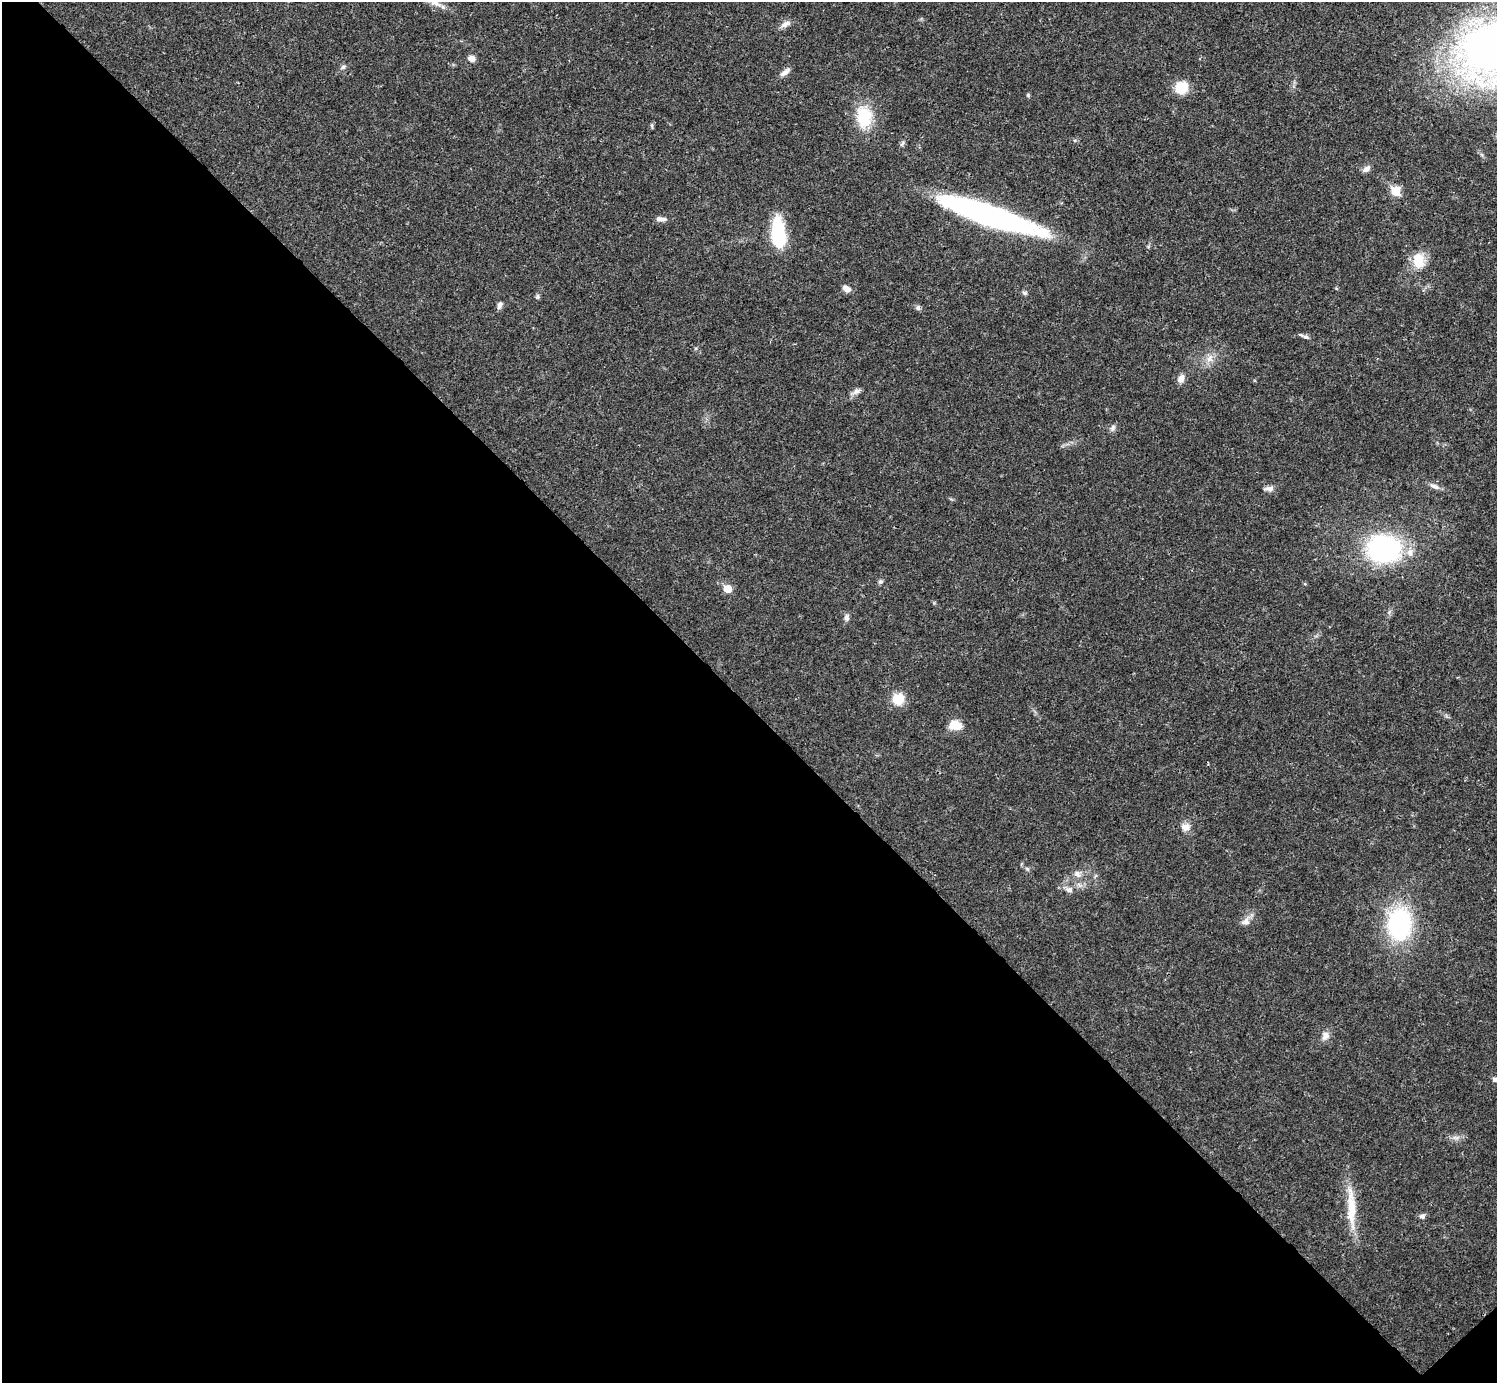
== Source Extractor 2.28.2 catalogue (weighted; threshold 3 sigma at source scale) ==
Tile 14 of 4 x 4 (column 2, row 4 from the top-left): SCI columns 1495-2989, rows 158-1538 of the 5981 x 5981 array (HDU 1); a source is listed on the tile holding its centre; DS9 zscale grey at full resolution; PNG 1499 x 1385 px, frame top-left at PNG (2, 2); no overlay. Shown black and unused: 49% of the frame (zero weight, under 3 of 4 exposures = <1% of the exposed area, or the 3 px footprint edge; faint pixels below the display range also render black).
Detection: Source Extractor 2.28.2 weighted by HDU 2 'WHT'; one run over the whole footprint, this tile lists its part. Background 0.0209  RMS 0.0022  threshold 0.00989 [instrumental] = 3 sigma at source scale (4.5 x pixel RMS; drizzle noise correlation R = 1.50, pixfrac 1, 0.05/0.05 arcsec/px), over >= 5 px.
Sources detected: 41; all 41 listed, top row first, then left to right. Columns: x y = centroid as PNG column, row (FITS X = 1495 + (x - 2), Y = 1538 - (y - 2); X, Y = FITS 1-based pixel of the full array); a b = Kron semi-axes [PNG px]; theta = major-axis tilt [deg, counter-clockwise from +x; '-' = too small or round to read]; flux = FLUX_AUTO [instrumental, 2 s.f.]
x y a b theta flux
434 3 15 8 -19 1.9
785 24 15 6 29 1.1
471 58 8 7 - 1.2
343 67 8 5 28 0.54
785 72 14 6 32 1.1
1181 88 13 12 - 4.9
864 117 27 19 -83 8.1
1366 169 10 6 34 1.1
1395 191 6 5 - 7.9
990 216 95 16 -19 68
661 219 14 6 -2 1.1
778 234 30 13 -86 14
1418 261 16 12 -88 5.2
846 289 10 7 -30 1.2
1025 293 7 5 -16 0.45
537 297 6 5 - 0.41
500 305 9 6 64 0.82
918 308 7 6 - 0.53
1306 337 10 4 -20 0.55
1210 359 10 9 - 1.5
1181 379 10 8 67 1.3
856 391 10 8 35 0.95
1112 428 9 6 54 0.67
1434 486 15 6 -22 1
1269 488 12 6 3 0.95
1384 549 27 22 -7 41
880 582 6 6 - 0.47
727 589 6 6 - 3.6
846 618 9 6 -84 0.74
898 699 14 13 - 3.9
955 725 12 9 -5 4
1186 827 12 10 -4 1.5
1027 869 6 5 - 0.39
1077 874 10 8 -34 1.1
1069 890 9 7 4 0.95
1245 922 11 9 12 1.3
1400 924 26 19 87 31
1325 1036 11 9 55 1.3
1495 1079 7 5 -18 0.56
1351 1207 54 10 -88 6.9
1422 1216 6 6 - 0.64
Isophote crosses this tile's border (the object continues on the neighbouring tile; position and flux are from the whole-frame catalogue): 2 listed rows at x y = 434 3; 1495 1079
Unlisted compact peaks at least as high as the median listed source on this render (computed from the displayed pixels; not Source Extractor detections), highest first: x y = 1028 95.